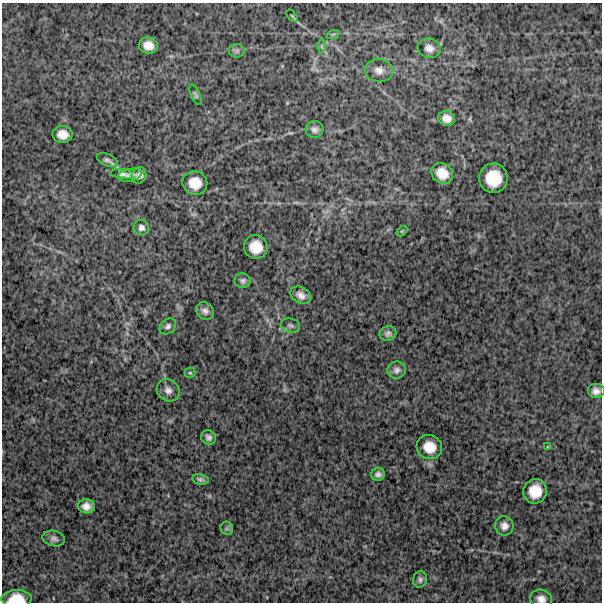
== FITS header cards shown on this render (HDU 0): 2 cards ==
NAXIS1  =                  600
NAXIS2  =                  600

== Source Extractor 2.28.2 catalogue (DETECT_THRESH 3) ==
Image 600 x 600 px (HDU 0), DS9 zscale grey, 1 PNG px = 1 image px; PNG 604 x 604 px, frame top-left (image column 1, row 600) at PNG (2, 3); each listed source drawn as its Kron ellipse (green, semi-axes under 4 px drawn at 4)
Background 1220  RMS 340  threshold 1010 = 3 sigma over >= 5 px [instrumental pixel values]
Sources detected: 44; all 44 listed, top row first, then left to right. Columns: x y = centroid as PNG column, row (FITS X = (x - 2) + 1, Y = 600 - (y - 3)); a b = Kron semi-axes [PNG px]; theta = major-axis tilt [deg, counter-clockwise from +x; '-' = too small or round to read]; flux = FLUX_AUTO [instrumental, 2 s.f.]
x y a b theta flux
292 16 7 3 -47 28000
333 34 7 4 19 35000
148 45 9 8 - 200000
322 46 7 4 90 39000
429 48 11 9 -15 150000
237 51 8 6 -7 60000
379 70 14 11 -8 170000
196 95 11 4 -67 46000
447 118 8 7 - 160000
314 129 9 8 - 97000
63 134 10 8 -7 210000
107 160 11 6 -23 74000
442 173 11 9 -39 300000
122 174 11 5 -7 52000
130 175 12 6 11 80000
139 175 8 7 - 110000
493 178 15 14 - 580000
195 183 12 11 - 340000
141 228 8 7 - 87000
402 231 6 4 45 24000
256 247 12 11 - 370000
243 281 8 7 - 68000
301 295 11 8 -29 140000
205 311 10 8 -43 100000
290 325 10 7 -14 69000
168 326 9 7 42 73000
388 333 8 7 - 80000
397 370 9 8 - 94000
190 373 5 5 - 31000
168 390 12 10 -42 140000
596 391 8 7 - 130000
208 437 7 7 - 82000
429 447 13 12 - 340000
548 447 4 2 - 16000
378 474 6 6 - 81000
200 479 8 5 -11 56000
535 491 12 11 - 400000
86 506 8 7 - 160000
504 526 10 9 - 130000
227 528 7 6 - 42000
54 538 11 7 -14 89000
420 579 8 7 - 67000
16 599 15 8 2 360000
541 599 11 9 -12 150000
At the frame edge (FLAGS 8, measured only in part): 2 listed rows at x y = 16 599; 541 599